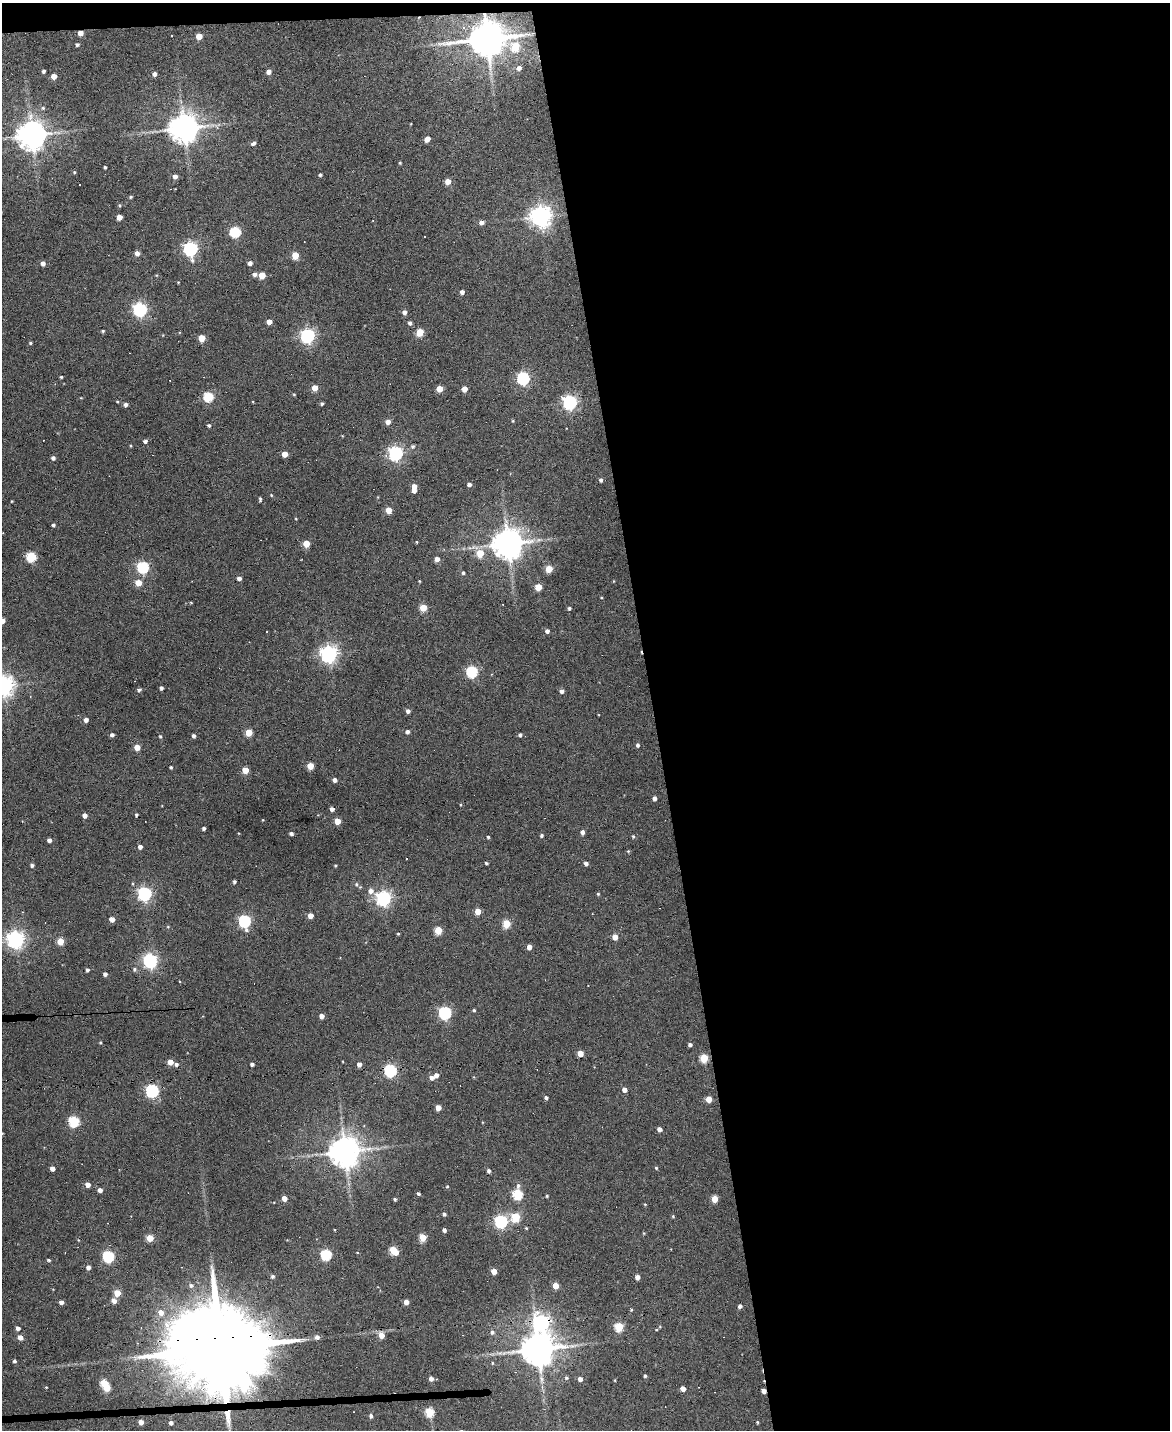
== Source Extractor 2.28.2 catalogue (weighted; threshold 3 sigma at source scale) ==
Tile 4 of 4 x 3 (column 4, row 1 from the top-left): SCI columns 3506-4673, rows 2987-4414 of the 4673 x 4652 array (HDU 1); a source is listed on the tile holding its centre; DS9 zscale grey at full resolution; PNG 1172 x 1432 px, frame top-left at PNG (2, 3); no overlay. Shown black and unused: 45% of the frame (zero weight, under 3 of 6 exposures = <1% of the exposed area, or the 3 px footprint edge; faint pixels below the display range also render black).
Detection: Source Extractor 2.28.2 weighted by HDU 2 'WHT'; one run over the whole footprint, this tile lists its part. Background 0.137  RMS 0.0091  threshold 0.0372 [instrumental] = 3 sigma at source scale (4.09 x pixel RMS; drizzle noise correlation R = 1.36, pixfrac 0.8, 0.05/0.05 arcsec/px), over >= 5 px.
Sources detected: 267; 13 cosmic-ray / hot-pixel residue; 1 long thin detection or spike segment (spike, bleed or trail) — not listed; the other 253 listed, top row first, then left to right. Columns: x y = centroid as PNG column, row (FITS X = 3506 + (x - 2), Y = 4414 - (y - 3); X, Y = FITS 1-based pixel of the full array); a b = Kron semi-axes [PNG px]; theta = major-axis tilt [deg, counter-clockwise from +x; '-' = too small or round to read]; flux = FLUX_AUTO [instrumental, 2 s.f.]
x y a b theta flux
463 27 4 3 - 1.2
80 33 4 4 - 6.7
199 36 5 4 - 12
487 38 10 9 - 2600
77 44 4 4 - 1.7
515 47 5 5 - 24
519 68 4 4 - 3.4
44 71 4 3 - 2.2
269 72 4 4 - 4.8
155 74 5 4 - 3.1
54 76 4 4 - 8.9
43 108 5 5 - 1.2
184 128 9 8 - 1500
32 135 9 8 - 1400
427 139 5 4 - 8.6
253 143 7 4 31 2.3
400 163 3 3 - 0.91
105 167 3 3 - 1.2
74 172 4 4 - 0.94
320 175 4 3 - 1.5
175 176 5 4 - 3.9
448 181 4 4 - 9.3
131 197 4 4 - 1.1
120 205 5 4 - 1
541 216 7 7 - 640
119 217 4 4 - 8.6
481 222 5 5 - 3.8
235 232 6 5 - 75
190 249 7 6 - 200
137 253 5 4 - 4.6
295 255 5 5 - 18
43 263 5 4 - 4
250 263 4 4 - 4
255 274 5 5 - 3
262 275 5 5 - 15
178 282 3 3 - 0.65
462 292 4 4 - 3.2
140 309 6 6 - 200
404 312 5 4 - 3.6
269 322 4 4 - 8.2
410 323 4 4 - 2.2
103 331 4 3 - 1.2
420 332 5 4 - 23
308 335 6 6 - 210
202 338 5 5 - 17
30 343 4 3 - 1.2
61 377 3 3 - 1
523 378 6 5 - 140
315 388 4 4 - 11
439 389 4 4 - 14
464 389 4 4 - 8.2
294 394 4 3 - 0.73
208 396 5 5 - 56
81 398 4 3 - 0.58
117 401 5 3 - 0.77
570 402 6 6 - 220
126 404 5 4 - 2.7
322 404 3 3 - 1.4
513 421 4 3 - 0.78
388 422 5 5 - 5.5
209 425 4 4 - 1.5
145 441 4 4 - 2.6
413 446 5 5 - 1.8
396 453 6 6 - 220
285 454 4 4 - 9.3
53 458 4 4 - 2.6
601 480 4 4 - 1.9
469 484 4 4 - 3.5
414 486 4 4 - 6.2
414 490 4 4 - 5.7
271 495 4 3 - 0.8
260 499 5 3 - 1.4
12 501 3 3 - 0.61
388 510 5 4 - 13
53 525 4 3 - 1.7
417 542 3 3 - 0.76
508 543 9 9 - 1600
306 544 5 4 - 17
470 548 7 4 -17 2
480 553 5 5 - 22
31 556 5 5 - 66
437 559 4 4 - 6.9
143 567 6 5 - 110
549 569 5 4 - 17
463 573 4 4 - 1.8
239 578 4 4 - 3.5
419 581 3 3 - 0.77
138 583 5 4 - 16
538 587 5 5 - 16
601 598 4 2 - 0.66
191 603 4 3 - 0.75
503 605 3 2 - 0.73
423 607 5 4 - 20
569 608 4 4 - 1.6
2 621 4 4 - 7.9
547 631 4 4 - 3.1
329 654 7 7 - 290
472 671 6 5 - 91
4 686 7 7 - 560
161 688 4 4 - 2.5
139 690 5 4 - 1.9
561 691 5 4 - 2.9
408 711 4 4 - 3.2
86 720 4 4 - 4.3
407 732 4 4 - 2.8
249 733 5 5 - 18
112 735 4 4 - 2.9
520 735 4 4 - 1.9
160 736 5 4 - 1.2
194 736 4 3 - 2.6
638 745 4 4 - 2.3
137 747 4 4 - 11
310 766 4 4 - 17
171 767 3 3 - 1.3
245 770 5 4 - 16
334 780 4 4 - 3.6
654 798 4 4 - 3.5
460 805 4 2 - 0.7
332 809 4 4 - 5.6
85 815 4 4 - 4.8
263 820 4 3 - 0.53
337 821 4 4 - 13
204 828 3 3 - 2.2
582 832 4 4 - 4.1
239 833 4 2 - 0.58
291 834 4 4 - 2.7
541 835 4 4 - 1.6
633 836 5 4 - 1.2
488 837 3 3 - 1.2
49 840 4 4 - 3.8
140 847 4 4 - 3.5
628 851 5 4 - 0.94
486 863 3 3 - 1.4
586 863 4 4 - 3.3
32 865 4 4 - 2
335 865 3 3 - 0.92
234 881 3 3 - 1.9
133 884 4 3 - 0.7
356 884 6 5 - 1.6
370 891 7 6 - 5.1
145 893 6 6 - 190
598 894 4 4 - 0.93
384 898 6 6 - 250
478 911 4 4 - 15
310 916 4 4 - 7.9
112 919 4 4 - 7.7
245 921 6 5 - 130
506 924 5 4 - 34
168 927 5 3 - 0.77
438 930 5 4 - 27
398 934 3 3 - 0.89
615 937 4 4 - 9.8
15 939 6 6 - 400
60 941 5 4 - 20
529 947 4 4 - 7.2
150 961 6 6 - 220
134 969 5 5 - 1.8
87 970 4 3 - 2
105 974 4 4 - 2.9
474 1010 4 4 - 1.2
445 1013 6 5 - 150
322 1016 4 4 - 5.9
100 1042 4 4 - 0.91
690 1045 4 3 - 2.7
580 1053 4 4 - 12
704 1058 5 5 - 26
170 1062 5 4 - 9.8
176 1064 5 4 - 2.2
252 1064 4 3 - 2.4
359 1064 4 4 - 5.7
390 1070 6 5 - 120
436 1075 4 4 - 4.4
432 1078 4 4 - 5
624 1090 4 4 - 5.6
152 1091 6 5 - 150
546 1097 4 4 - 1.9
709 1099 5 4 - 13
438 1108 4 4 - 8.5
74 1121 5 5 - 75
659 1129 4 4 - 4.6
2 1133 3 3 - 0.65
345 1151 9 9 - 1600
52 1168 4 4 - 5.5
656 1168 4 4 - 1
489 1171 4 4 - 2.2
87 1185 4 4 - 6.6
447 1186 5 4 - 0.95
100 1190 4 4 - 4.4
418 1194 3 3 - 1.8
517 1194 7 5 88 63
547 1196 3 3 - 1.1
284 1198 4 4 - 8.6
395 1199 3 3 - 1.5
714 1199 5 4 - 18
645 1204 5 3 - 0.67
444 1214 3 3 - 1.8
673 1216 5 4 - 0.99
516 1217 5 5 - 43
501 1221 6 6 - 150
526 1228 3 3 - 0.82
444 1230 4 4 - 2.5
644 1233 4 4 - 0.78
423 1237 5 4 - 27
150 1238 5 4 - 22
78 1240 5 3 - 0.65
393 1250 6 4 -45 35
357 1252 4 2 - 0.57
326 1254 5 5 - 78
108 1256 5 5 - 91
49 1260 4 3 - 1.3
88 1267 4 4 - 4
494 1271 4 4 - 9.6
273 1276 5 4 - 1.8
637 1277 4 4 - 4.7
191 1285 6 6 - 2.5
555 1286 4 4 - 13
117 1293 4 4 - 19
114 1301 5 4 - 5.5
61 1302 4 4 - 3.8
406 1302 4 4 - 7.1
740 1306 4 4 - 3.4
631 1310 4 4 - 1.1
161 1312 6 6 - 7.9
542 1322 8 7 - 230
619 1327 5 5 - 41
660 1327 5 3 - 0.76
17 1328 4 4 - 3.9
141 1328 3 2 - 0.82
656 1330 5 3 - 0.82
492 1332 6 5 - 2.4
381 1335 5 5 - 10
20 1337 4 4 - 7.6
317 1337 5 5 - 3.7
219 1348 34 19 2 26000
538 1349 10 9 - 2100
14 1361 4 3 - 2
492 1363 4 4 - 0.79
645 1376 4 3 - 1.5
566 1378 5 5 - 1.5
431 1379 4 4 - 4.1
541 1379 13 5 -80 4.5
580 1379 4 4 - 4.5
615 1380 3 3 - 0.68
104 1383 5 4 - 24
46 1387 4 3 - 0.64
107 1388 5 5 - 19
683 1389 4 4 - 6.2
764 1391 4 4 - 4.7
429 1412 5 5 - 40
371 1416 5 4 - 2.4
141 1422 4 4 - 6.6
757 1422 4 3 - 0.96
171 1423 4 4 - 2.9
Overlapping masked pixels (flux is a lower limit): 5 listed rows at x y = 80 33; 487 38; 542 1322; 219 1348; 764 1391
Isophote crosses this tile's border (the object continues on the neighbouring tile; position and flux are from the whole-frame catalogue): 3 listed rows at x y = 2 621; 4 686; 2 1133